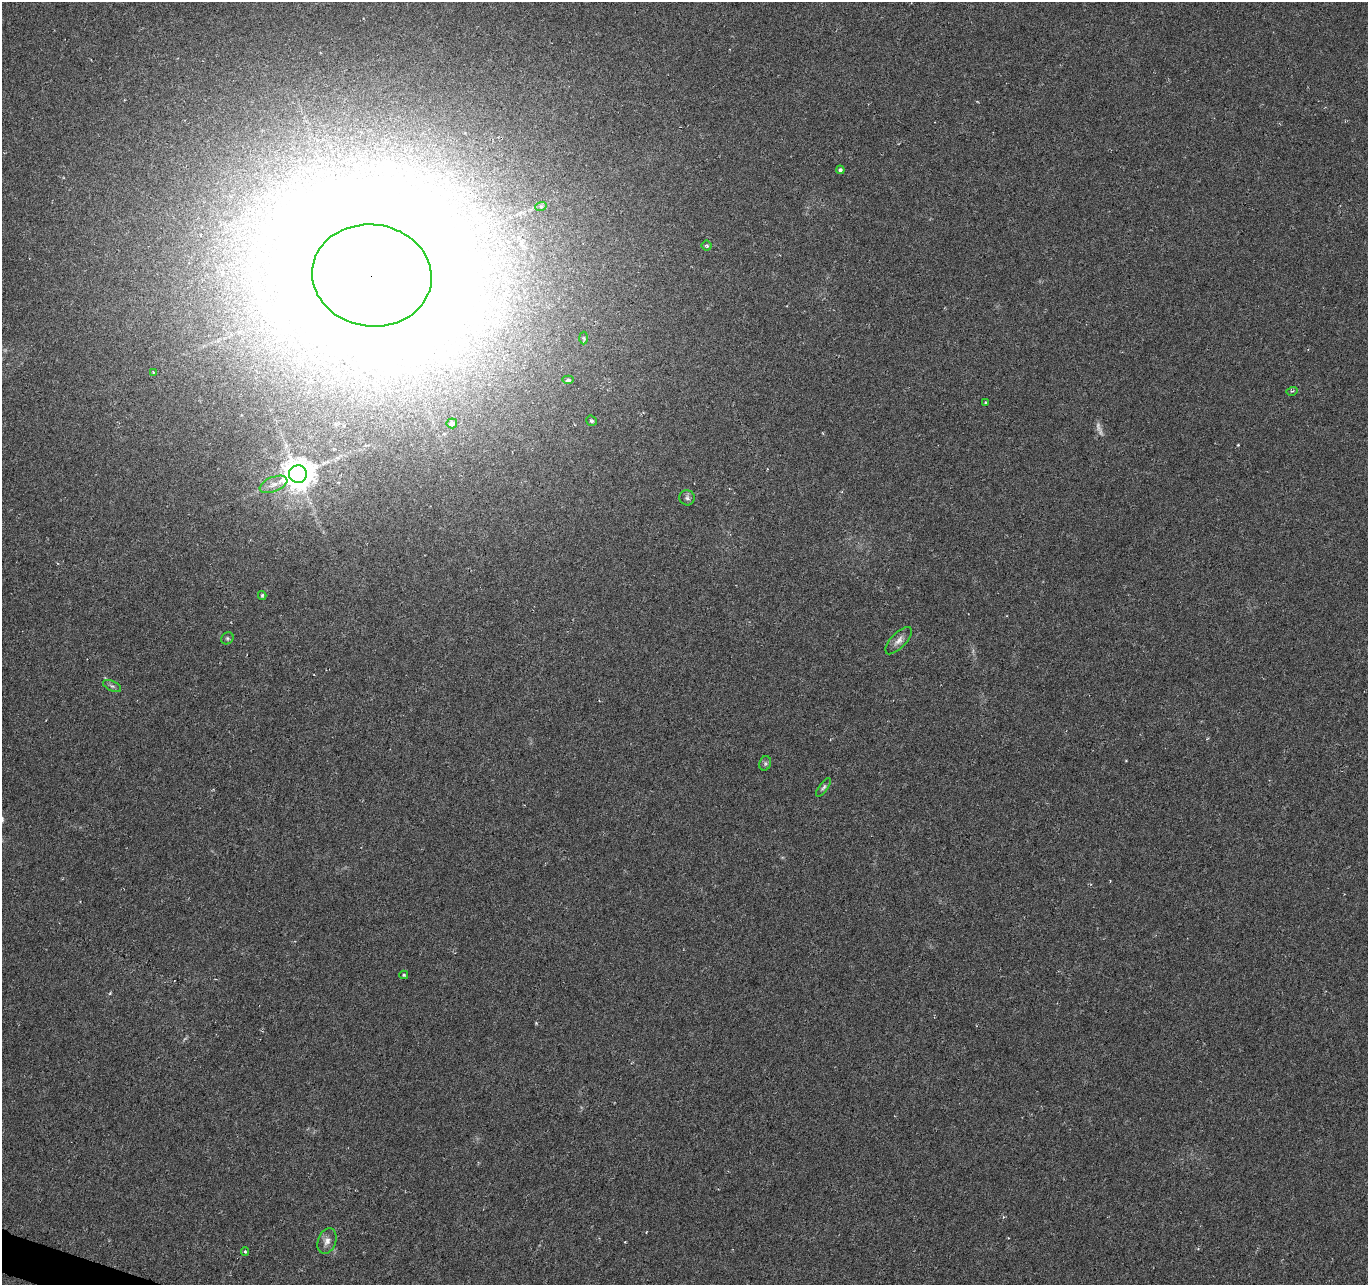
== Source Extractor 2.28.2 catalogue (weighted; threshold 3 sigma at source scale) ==
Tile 7 of 4 x 4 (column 3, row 2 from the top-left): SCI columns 2735-4100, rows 2775-4057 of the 5470 x 5614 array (HDU 1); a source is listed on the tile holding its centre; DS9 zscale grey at full resolution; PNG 1370 x 1287 px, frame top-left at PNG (2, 2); each listed source drawn as its Kron ellipse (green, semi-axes under 4 px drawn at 4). Shown black and unused: <1% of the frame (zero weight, under 3 of 6 exposures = <1% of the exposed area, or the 3 px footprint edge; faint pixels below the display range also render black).
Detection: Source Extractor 2.28.2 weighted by HDU 2 'WHT'; one run over the whole footprint, this tile lists its part. Background 0.00589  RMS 0.003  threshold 0.0124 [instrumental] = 3 sigma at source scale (4.09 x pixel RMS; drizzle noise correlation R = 1.36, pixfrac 0.8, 0.0396/0.0396 arcsec/px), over >= 5 px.
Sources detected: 25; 1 too faint to see at this stretch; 1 cosmic-ray / hot-pixel residue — neither listed nor drawn; the other 23 listed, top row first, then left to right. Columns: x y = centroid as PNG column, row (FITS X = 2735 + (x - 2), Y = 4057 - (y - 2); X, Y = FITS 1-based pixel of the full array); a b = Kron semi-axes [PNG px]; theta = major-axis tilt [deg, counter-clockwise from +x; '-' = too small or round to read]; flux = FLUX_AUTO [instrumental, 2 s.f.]
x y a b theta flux
840 170 4 4 - 0.7
541 206 6 3 18 0.37
707 246 5 5 - 0.47
372 275 60 51 -7 7000
584 338 6 4 -88 0.39
153 372 3 2 - 0.26
568 380 5 4 - 0.58
1292 391 5 3 - 0.35
985 402 4 2 - 0.21
591 421 5 5 - 0.56
452 423 5 5 - 1.3
298 474 9 9 - 590
273 484 15 7 22 1.9
687 498 8 7 - 0.82
262 595 4 3 - 0.4
227 638 6 5 - 0.5
899 641 17 7 47 1.9
112 686 10 5 -24 0.71
765 763 7 5 72 0.61
823 787 11 4 53 0.66
404 975 4 4 - 0.35
327 1241 13 9 71 1.7
245 1252 4 4 - 0.35
Overlapping masked pixels (flux is a lower limit): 1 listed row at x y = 372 275